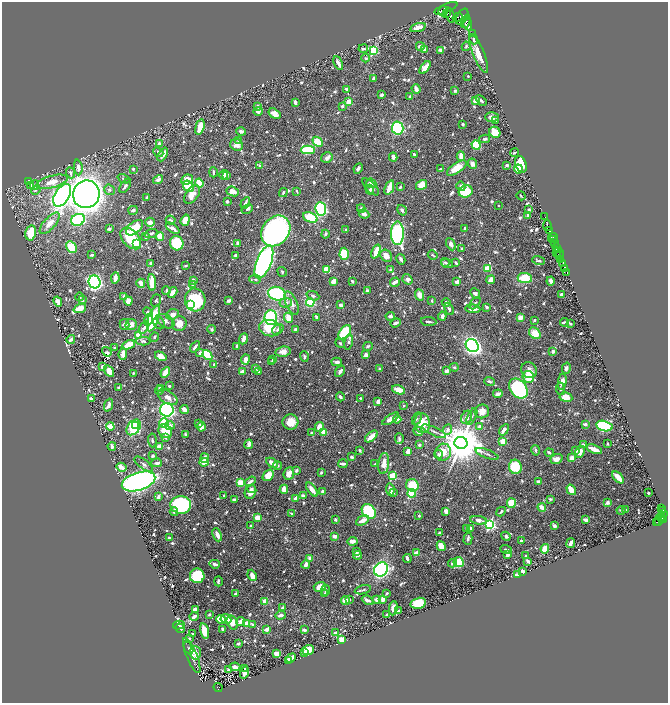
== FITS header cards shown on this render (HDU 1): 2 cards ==
NAXIS1  =                 1332
NAXIS2  =                 1401

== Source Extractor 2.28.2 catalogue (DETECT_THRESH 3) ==
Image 1332 x 1401 px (HDU 1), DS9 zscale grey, zoomed out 1/2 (1 PNG px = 2 x 2 image px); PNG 670 x 705 px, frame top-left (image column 1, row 1401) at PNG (2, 2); each listed source drawn as its Kron ellipse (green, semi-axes under 4 px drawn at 4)
Background 0.606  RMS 0.0089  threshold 0.0267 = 3 sigma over >= 5 px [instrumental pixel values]
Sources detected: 1086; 40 cannot appear on this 1/2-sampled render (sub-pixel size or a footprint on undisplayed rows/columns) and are neither listed nor drawn; of the other 1046, the 500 brightest by FLUX_AUTO listed and drawn (546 fainter detections omitted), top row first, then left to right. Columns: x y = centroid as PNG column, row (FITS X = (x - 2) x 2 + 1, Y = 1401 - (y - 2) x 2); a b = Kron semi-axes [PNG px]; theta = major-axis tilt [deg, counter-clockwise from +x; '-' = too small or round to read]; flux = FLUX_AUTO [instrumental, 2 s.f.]
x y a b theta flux
446 8 12 3 22 790
443 11 5 5 - 520
447 14 4 2 - 530
450 15 8 4 -72 1200
462 16 9 5 58 2100
458 17 5 2 - 510
466 21 7 3 68 940
468 24 6 3 -67 770
418 27 8 3 17 23
472 34 2 1 - 6.5
474 39 5 2 - 6.1
420 46 4 3 - 7.9
466 46 4 3 - 3.3
363 49 5 3 - 4.5
424 49 4 3 - 4
373 50 3 3 - 130
441 50 4 3 - 7.3
479 54 20 5 -68 26
366 58 4 3 - 3.5
338 63 7 3 -64 13
425 67 7 3 53 24
468 76 2 2 - 2.8
374 78 3 2 - 8.4
347 89 3 2 - 8.6
416 89 5 3 - 15
455 91 3 3 - 2.9
381 95 3 3 - 7.2
410 97 3 2 - 3
481 100 6 3 -44 3.4
475 101 4 3 - 23
295 102 4 3 - 6.5
348 102 3 3 - 28
258 106 3 3 - 7.3
342 106 4 4 - 3.4
258 111 4 4 - 6
274 114 6 4 -35 14
492 117 7 5 -1 8.3
496 120 3 3 - 3.2
463 124 3 3 - 3.4
200 127 8 3 75 41
398 128 6 6 - 290
241 131 4 3 - 5.1
495 132 6 5 - 31
485 139 5 3 - 4.6
239 140 3 3 - 5.5
318 142 6 4 -43 52
159 144 3 3 - 3.3
237 145 6 5 - 13
476 145 5 4 - 91
308 150 7 4 1 110
158 152 5 4 - 4.5
514 153 4 3 - 3
163 154 7 3 63 19
414 154 4 3 - 4.1
461 156 5 3 - 16
393 157 4 4 - 8.1
327 158 6 5 - 5.7
473 164 5 4 - 9.1
521 164 8 5 -71 39
259 165 3 3 - 2.8
507 165 3 2 - 4.9
78 167 8 4 -84 12
358 168 5 3 - 5.2
457 168 11 5 35 38
133 169 3 3 - 3
440 169 3 2 - 3.4
518 169 4 4 - 56
213 172 5 2 - 3.2
70 173 5 3 - 5.9
224 175 5 3 - 2.8
226 175 4 3 - 6.7
124 179 7 4 -23 3.9
158 180 5 4 - 7.1
187 180 6 5 - 26
28 181 3 3 - 8.2
52 182 16 6 16 25
199 183 4 3 - 52
371 183 5 4 - 8.7
31 185 3 3 - 7.5
35 185 5 4 - 3
422 185 6 5 - 32
125 186 8 3 55 6.3
189 186 6 4 -53 65
461 186 5 3 - 7
371 187 11 5 -46 8.5
400 187 3 2 - 3
389 188 7 3 70 25
36 190 5 3 - 4.1
109 190 5 5 - 3.9
370 190 5 4 - 3
233 191 6 4 -21 19
297 191 3 2 - 2.8
466 191 7 6 - 57
283 192 5 3 - 2.8
86 194 14 13 - 1800
192 194 10 6 54 20
62 195 12 7 58 770
521 196 4 2 - 2.9
147 198 2 2 - 5.3
227 201 3 3 - 3.5
245 203 6 3 57 5.4
498 206 2 2 - 3.1
361 208 4 4 - 3.5
247 209 6 3 29 3.3
321 209 7 5 -82 290
133 210 5 3 - 5
402 210 5 4 - 4.8
529 210 3 3 - 3.4
364 214 5 4 - 10
528 215 3 2 - 4.4
545 216 2 1 - 11
310 217 7 5 -22 61
78 220 7 5 25 180
171 220 5 3 - 4.5
185 220 6 4 71 22
150 222 5 4 - 7.4
50 223 13 5 48 19
547 225 5 3 - 730
134 228 10 5 39 58
173 228 8 3 -35 9.3
465 228 3 3 - 2.9
109 229 3 3 - 3.9
346 229 3 2 - 3
276 231 16 13 51 630
550 231 3 2 - 570
31 233 7 5 79 45
397 233 12 6 -89 270
151 234 7 3 21 5.4
325 234 4 3 - 3
146 237 4 3 - 3.1
160 237 4 3 - 39
553 237 5 3 - 100
131 238 13 8 -47 89
553 240 2 1 - 130
177 243 7 6 - 95
237 243 4 3 - 6
554 243 4 3 - 700
136 244 3 3 - 110
451 244 6 4 -63 9.7
72 247 6 5 - 48
557 247 3 2 - 230
462 249 3 2 - 4.2
376 251 7 3 68 25
557 252 2 2 - 130
559 252 6 2 -51 310
344 254 6 4 87 47
92 255 3 2 - 4.4
236 255 4 3 - 4.1
433 255 5 2 - 3
386 256 6 5 - 18
559 256 3 2 - 59
401 259 5 3 - 4.9
561 260 3 2 - 260
539 261 6 3 -19 4.2
264 262 17 7 68 1000
445 262 4 4 - 2.9
150 263 2 2 - 5.4
447 263 6 3 -20 3.4
456 263 3 2 - 3.4
563 263 2 2 - 270
186 266 2 2 - 3.4
488 268 4 3 - 31
565 268 3 2 - 370
327 270 4 4 - 33
391 270 3 3 - 5.3
282 272 5 3 - 2.8
567 272 4 1 - 88
115 278 6 2 80 25
525 278 7 5 -6 60
255 279 6 4 -1 3.4
407 279 5 4 - 6.5
193 280 4 3 - 5.5
491 280 4 3 - 15
333 281 4 3 - 21
352 281 3 2 - 4.2
551 281 4 3 - 13
95 282 6 6 - 610
152 282 8 3 -84 42
395 282 5 3 - 13
457 282 4 3 - 10
141 283 4 3 - 14
193 284 3 3 - 2.8
367 290 3 3 - 4.5
166 291 4 3 - 3
173 292 6 3 59 17
277 294 9 6 -15 150
475 294 6 4 -49 7.5
561 294 2 2 - 6.7
420 295 6 4 -66 15
123 296 3 3 - 2.9
313 296 7 4 -21 4.4
80 297 4 3 - 4.5
82 300 3 3 - 5.1
156 300 6 4 71 3.6
195 300 11 10 - 110
229 300 4 2 - 7.1
58 301 5 3 - 12
128 301 4 4 - 15
432 301 2 2 - 3
310 302 4 4 - 71
446 302 4 3 - 3.9
286 303 6 4 10 6.9
291 303 12 5 -68 13
475 303 7 3 51 3.2
191 305 4 3 - 98
340 305 3 2 - 9.3
487 307 3 2 - 3.8
80 308 6 4 21 24
449 309 6 3 -66 4.4
473 309 7 3 -3 17
148 312 5 3 - 7.8
173 314 6 5 - 11
390 316 5 3 - 6.2
442 316 4 4 - 5.8
316 317 4 2 - 5.6
521 317 3 3 - 18
153 318 13 5 71 120
271 318 7 6 - 150
288 318 5 3 - 27
148 320 6 3 77 22
534 320 3 2 - 3.3
165 321 9 6 -28 11
429 322 8 2 -6 3.6
564 322 4 2 - 6.9
159 323 6 5 - 5.3
179 323 7 7 - 21
395 323 5 2 - 7
570 323 3 2 - 3.1
124 324 6 5 - 7.8
131 325 5 5 - 15
144 327 7 4 58 5.7
270 328 11 8 -13 52
211 329 4 4 - 3.2
278 329 6 4 36 5.5
296 329 3 2 - 3.9
345 332 8 5 51 150
535 333 6 5 - 30
139 336 3 3 - 91
154 337 5 3 - 3
71 339 4 3 - 6.6
243 339 5 3 - 19
143 341 7 4 -2 4.2
349 342 7 4 78 5.6
340 343 5 3 - 3.8
128 345 7 4 23 27
472 345 7 6 - 640
237 346 4 2 - 6.3
368 346 5 3 - 4.5
195 347 6 2 54 6.3
114 348 2 2 - 3
553 351 3 3 - 6.3
107 352 5 2 - 3
283 352 7 5 8 14
200 353 3 3 - 6.7
123 354 6 4 84 17
207 355 5 3 - 130
366 355 4 3 - 7
161 356 6 3 -33 21
304 357 5 3 - 4
245 359 5 4 - 13
273 360 4 3 - 6.1
272 362 4 2 - 5
337 362 5 4 - 7.4
214 364 2 2 - 5.2
102 367 3 2 - 7.2
454 367 4 4 - 3.4
255 368 3 3 - 7.8
566 368 5 3 - 5.4
380 369 3 2 - 6
529 370 8 7 - 13
109 371 6 3 -57 24
258 371 4 3 - 3.3
340 371 6 4 55 6.1
446 371 3 3 - 9.1
242 372 3 3 - 13
133 373 3 2 - 3
165 373 5 3 - 31
528 377 6 5 - 38
489 381 5 3 - 4.2
562 382 8 4 81 13
169 386 2 2 - 4.2
119 388 3 3 - 7.9
160 388 3 3 - 9
518 388 11 8 -53 230
560 389 6 4 -83 3.2
159 390 4 4 - 3.7
399 390 7 4 -20 26
498 394 5 3 - 8.7
168 397 11 6 -32 12
340 397 4 3 - 5.5
566 397 6 4 -9 24
360 398 2 2 - 3
91 399 3 2 - 9.4
378 402 3 3 - 11
109 405 6 3 69 8.8
403 406 3 3 - 3.1
184 409 4 3 - 14
167 410 7 7 - 640
482 411 7 7 - 20
467 417 7 5 63 12
472 417 9 3 64 4.1
391 419 9 3 34 17
397 419 4 3 - 10
417 419 7 3 62 3.1
290 422 8 7 - 29
164 423 5 4 - 56
198 423 3 2 - 3
422 423 10 7 -83 46
585 424 3 3 - 7.1
136 426 3 2 - 46
170 426 5 3 - 12
480 426 4 3 - 9.7
604 426 8 5 -14 220
110 427 4 3 - 31
134 427 9 6 52 170
201 427 5 3 - 19
319 427 5 4 - 22
447 430 5 4 - 7.6
504 430 6 3 56 11
165 431 7 6 - 43
418 431 5 3 - 6.6
434 431 13 3 -26 4.9
324 432 4 3 - 28
312 433 4 3 - 5.7
185 434 3 3 - 3.1
371 436 7 3 41 23
165 438 4 3 - 3.6
399 439 5 3 - 4.6
152 440 7 3 -85 4.3
503 441 3 3 - 59
461 443 6 6 - 8700
249 444 5 2 - 13
607 444 2 2 - 3.2
419 445 3 2 - 4.8
583 445 3 2 - 9.1
112 446 4 2 - 7.1
160 446 4 3 - 17
594 449 8 3 -22 27
360 450 4 3 - 3.4
536 450 5 3 - 4.2
576 450 4 3 - 6.7
408 451 4 3 - 19
443 452 8 8 - 27
549 452 5 3 - 4
580 452 6 4 60 15
438 454 4 3 - 3.5
487 454 12 2 -21 3.9
153 456 3 3 - 3.7
352 457 3 2 - 3.7
205 458 5 3 - 19
572 458 3 3 - 12
556 459 6 5 - 14
204 462 4 3 - 21
157 463 5 3 - 8.1
272 463 6 3 -31 16
384 463 10 5 83 18
144 464 11 4 -37 6.6
343 464 5 2 - 7.2
375 464 3 2 - 4.1
277 466 4 4 - 3.2
121 467 5 2 - 25
515 467 7 6 - 64
296 470 3 2 - 5.5
321 472 3 2 - 3
289 473 6 5 - 12
268 475 6 4 48 21
392 476 3 3 - 92
618 477 7 3 -47 41
138 481 17 9 18 680
250 481 6 3 34 9.3
538 482 2 2 - 11
240 483 4 3 - 47
412 485 6 6 - 49
251 489 3 3 - 4.4
284 489 4 3 - 14
390 489 6 3 -82 11
312 490 8 3 -53 19
571 490 6 3 -56 29
322 491 3 3 - 5.5
250 492 7 5 68 13
393 492 4 4 - 4.6
412 493 4 4 - 64
648 493 2 2 - 4.5
224 495 2 2 - 2.8
303 496 4 3 - 7
158 497 4 3 - 7.1
295 498 4 3 - 8.7
234 499 3 2 - 6.8
550 499 3 3 - 3.2
608 502 2 2 - 22
511 503 5 4 - 44
181 505 10 9 - 220
542 507 4 3 - 22
662 509 2 1 - 17
621 510 4 2 - 3.8
625 510 2 2 - 4.6
369 511 8 6 -48 130
446 511 4 3 - 11
663 511 3 2 - 81
174 512 4 4 - 4.6
501 512 5 2 - 4
292 514 4 2 - 3.9
663 514 3 1 - 160
419 516 2 2 - 9.8
257 518 4 3 - 32
662 518 2 2 - 69
659 519 8 2 54 110
664 519 2 1 - 59
335 520 3 3 - 2.9
363 520 7 3 26 17
478 520 8 4 -7 8.1
586 520 3 3 - 15
658 521 2 1 - 15
657 522 2 1 - 14
490 524 4 4 - 420
251 526 3 2 - 5.5
554 526 3 2 - 14
467 528 4 3 - 3
470 528 4 3 - 3.1
439 533 2 2 - 3.7
217 535 7 3 -69 13
335 536 3 3 - 11
506 536 5 4 - 6.4
169 537 2 2 - 2.8
468 539 6 3 74 5.7
352 541 5 3 - 13
521 541 2 2 - 4.5
571 543 5 3 - 11
441 546 5 4 - 42
506 549 6 3 -15 3.7
545 549 4 3 - 36
356 552 3 3 - 7.7
417 553 4 3 - 27
357 555 4 3 - 5.7
508 555 3 3 - 6.7
526 556 3 3 - 3.4
310 558 3 3 - 9.1
407 558 4 2 - 7.3
528 561 3 2 - 9.8
459 562 5 5 - 85
453 563 5 3 - 4.3
215 564 5 3 - 8.8
306 564 4 3 - 11
381 569 7 6 - 450
523 571 3 3 - 8.7
252 575 6 3 -66 20
517 575 4 2 - 8.3
197 576 7 7 - 150
218 581 5 2 - 3.1
320 587 6 4 16 22
326 590 5 3 - 4.9
363 590 8 3 14 3.5
325 593 3 3 - 3.8
387 593 2 2 - 3.2
235 594 3 2 - 3.3
349 599 3 2 - 3
383 599 4 3 - 13
368 600 6 3 -25 9.3
377 600 4 3 - 12
265 601 3 2 - 47
345 601 4 4 - 25
418 603 8 5 12 62
282 608 3 2 - 5.1
393 608 7 4 83 12
195 609 3 2 - 14
398 611 3 2 - 3.9
209 614 2 2 - 5.6
281 615 5 3 - 8.4
387 615 3 2 - 4.6
194 617 4 3 - 10
221 619 5 3 - 33
226 619 5 4 - 23
240 621 4 3 - 14
232 623 7 5 -62 23
247 623 3 3 - 36
253 624 4 3 - 4.2
179 625 5 3 - 3.4
180 628 5 3 - 3.8
223 629 3 2 - 8.6
266 629 4 3 - 9.5
304 630 3 3 - 3.8
204 631 8 4 -77 34
335 633 4 3 - 6.4
192 634 3 2 - 3
189 639 3 2 - 3.2
342 639 4 3 - 22
238 644 3 2 - 4.2
188 648 7 4 -63 2.8
308 650 5 5 - 21
304 652 2 2 - 18
195 653 6 5 - 13
276 654 4 3 - 20
192 656 19 5 -67 8.6
291 658 5 3 - 13
289 661 4 2 - 13
235 667 5 3 - 11
245 669 4 2 - 3.1
229 670 2 2 - 16
245 673 6 4 75 11
218 687 5 3 - 25
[546 fainter detections neither listed nor drawn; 40 sub-pixel or undisplayed-footprint detections neither listed nor drawn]